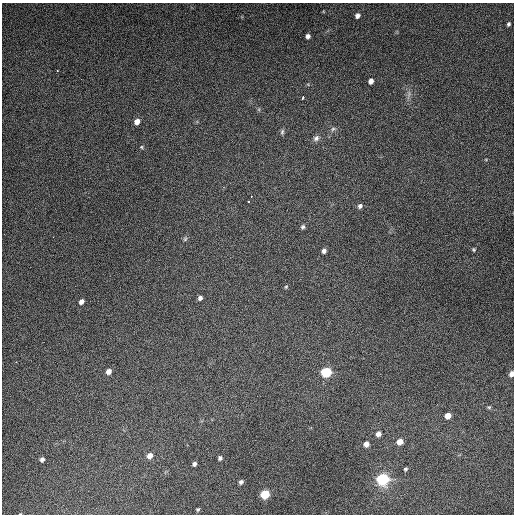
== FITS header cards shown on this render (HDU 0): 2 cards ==
NAXIS1  =                  512
NAXIS2  =                  512

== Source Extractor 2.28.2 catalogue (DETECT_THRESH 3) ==
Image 512 x 512 px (HDU 0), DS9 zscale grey, 1 PNG px = 1 image px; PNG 516 x 516 px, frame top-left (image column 1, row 512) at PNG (2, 3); no overlay
Background 5250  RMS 320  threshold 961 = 3 sigma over >= 5 px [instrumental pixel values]
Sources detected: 40; all 40 listed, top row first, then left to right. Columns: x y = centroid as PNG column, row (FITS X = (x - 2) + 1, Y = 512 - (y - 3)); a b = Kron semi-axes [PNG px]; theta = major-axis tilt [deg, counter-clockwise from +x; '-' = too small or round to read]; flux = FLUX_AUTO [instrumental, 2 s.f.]
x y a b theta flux
357 16 6 5 - 8.5e+04
508 24 4 3 - 3.7e+04
308 36 5 4 - 6.9e+04
57 70 2 2 - 1.3e+04
371 81 5 4 - 1.0e+05
409 94 11 3 79 5.9e+04
303 97 3 2 - 3.7e+04
137 122 6 5 - 1.3e+05
333 129 8 6 15 5.5e+04
282 132 8 5 80 4.5e+04
316 138 9 7 41 8.2e+04
141 147 5 4 - 2.5e+04
249 201 3 2 - 2.5e+04
360 206 6 6 - 5.7e+04
303 227 6 5 - 4.6e+04
185 239 7 5 69 3.5e+04
474 250 4 4 - 2.9e+04
324 251 5 4 - 6.8e+04
286 287 5 4 - 2.6e+04
200 298 5 4 - 7.2e+04
81 302 5 4 - 9.0e+04
16 362 2 2 - 1.2e+04
109 371 6 5 - 1.3e+05
326 372 8 7 - 9.5e+05
511 374 5 4 - 1.2e+05
489 407 5 5 - 2.6e+04
448 416 5 5 - 1.6e+05
378 434 6 5 - 1.1e+05
400 442 6 5 - 2.0e+05
366 444 6 6 - 1.1e+05
150 456 6 6 - 1.6e+05
220 458 4 4 - 4.7e+04
42 459 5 4 - 6.3e+04
194 464 4 4 - 5.5e+04
406 469 4 4 - 3.4e+04
383 479 10 8 11 1.5e+06
241 482 5 4 - 5.5e+04
265 494 6 6 - 6.2e+05
198 509 4 3 - 2.8e+04
20 514 4 2 - 1.2e+04
At the frame edge (FLAGS 8, measured only in part): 2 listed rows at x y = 511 374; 20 514